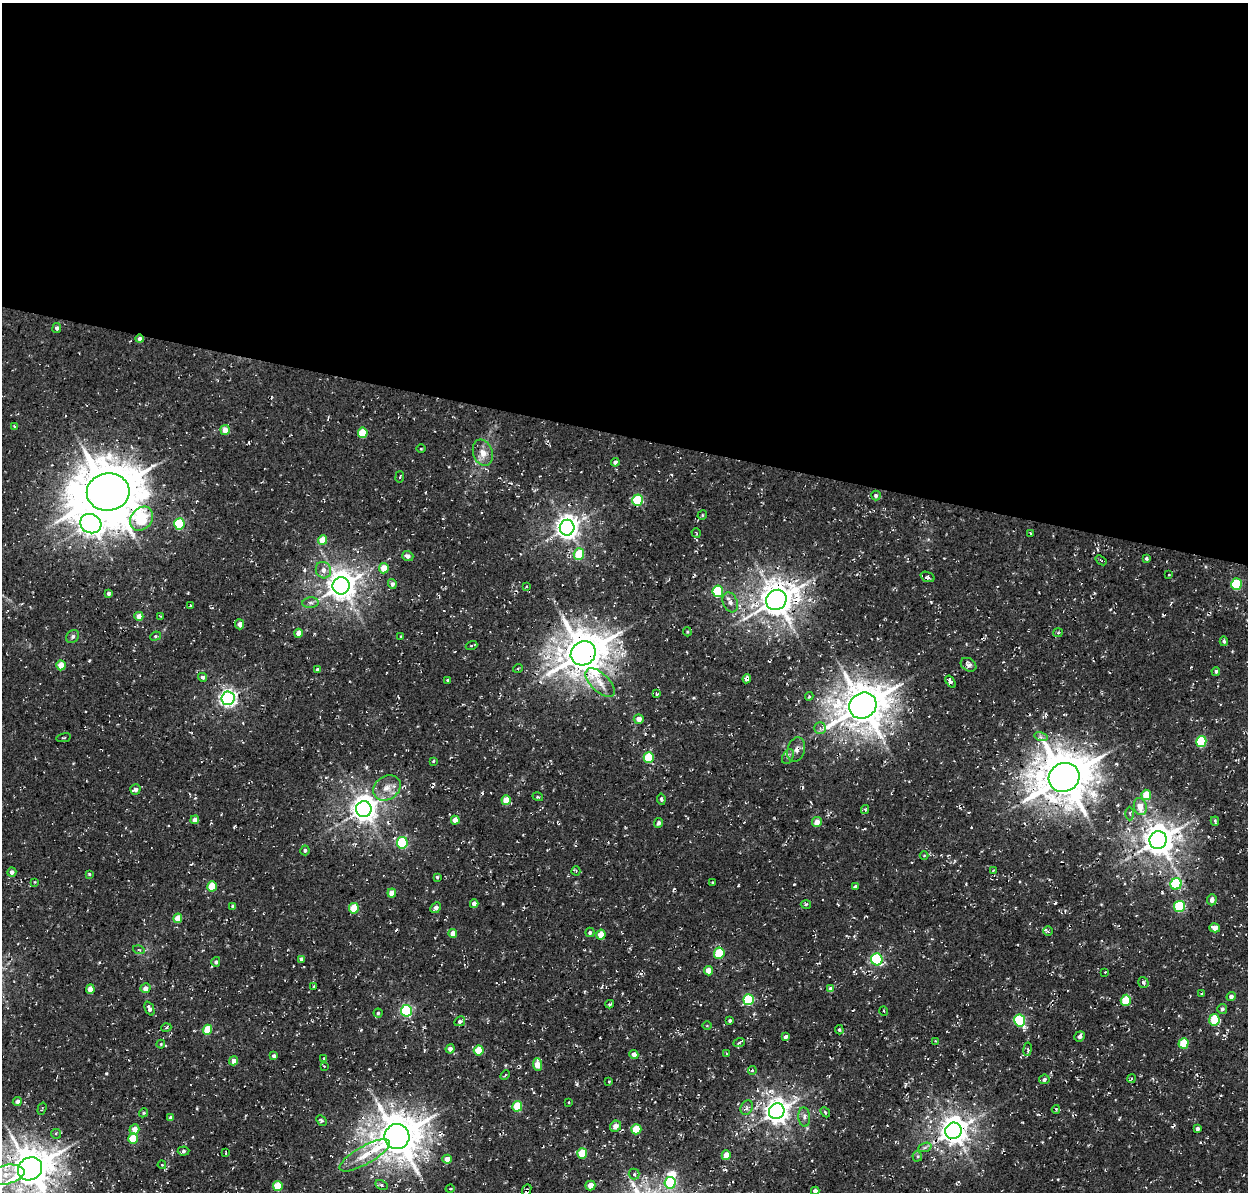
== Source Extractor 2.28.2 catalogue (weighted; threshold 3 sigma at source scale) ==
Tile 3 of 4 x 4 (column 3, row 1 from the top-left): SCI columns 2628-3873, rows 3893-5082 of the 5246 x 5340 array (HDU 1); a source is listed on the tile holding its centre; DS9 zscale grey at full resolution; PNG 1250 x 1194 px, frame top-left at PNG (2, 3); each listed source drawn as its Kron ellipse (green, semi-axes under 4 px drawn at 4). Shown black and unused: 36% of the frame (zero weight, under 3 of 4 exposures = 8% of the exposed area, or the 3 px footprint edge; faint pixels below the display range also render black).
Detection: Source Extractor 2.28.2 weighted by HDU 2 'WHT'; one run over the whole footprint, this tile lists its part. Background 0.00446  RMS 0.0022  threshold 0.00995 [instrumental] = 3 sigma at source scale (4.5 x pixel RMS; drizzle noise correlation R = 1.50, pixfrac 1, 0.0396/0.0396 arcsec/px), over >= 5 px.
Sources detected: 214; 2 inside a brighter object's white glare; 5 cosmic-ray / hot-pixel residue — neither listed nor drawn; the other 207 listed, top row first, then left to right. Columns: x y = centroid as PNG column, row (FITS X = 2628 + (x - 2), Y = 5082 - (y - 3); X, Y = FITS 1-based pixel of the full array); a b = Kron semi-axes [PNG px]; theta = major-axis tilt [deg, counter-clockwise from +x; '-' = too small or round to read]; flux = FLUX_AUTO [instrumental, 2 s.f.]
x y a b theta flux
57 328 5 4 - 0.7
140 339 4 4 - 0.78
15 426 4 4 - 0.49
225 430 5 4 - 2.1
363 433 5 5 - 7
421 448 5 3 - 0.21
483 453 13 9 -70 2.2
615 462 4 4 - 0.63
400 477 6 3 81 0.25
108 492 21 18 7 1100
876 496 5 4 - 0.53
638 500 6 5 - 14
702 515 5 4 - 0.32
141 519 13 10 51 24
91 524 11 9 -25 160
179 524 5 5 - 15
567 528 8 7 - 170
696 533 5 2 - 0.18
1031 533 3 3 - 0.2
323 540 5 4 - 3.6
579 554 6 5 - 5.4
408 556 6 5 - 0.86
1146 558 4 4 - 0.37
1101 560 6 3 -37 0.24
384 568 5 5 - 3.6
323 570 8 7 - 1.3
1169 575 3 2 - 0.14
927 577 7 5 -20 0.57
392 584 5 4 - 0.61
1237 584 6 5 - 14
341 586 9 8 - 300
526 587 3 2 - 0.26
718 591 6 5 - 16
109 593 4 4 - 0.54
776 600 11 9 38 440
730 602 10 7 -68 1.1
310 603 8 5 5 0.67
190 605 3 2 - 0.13
139 616 4 4 - 1.9
160 616 2 2 - 0.18
240 624 5 4 - 0.97
687 632 5 4 - 0.24
298 633 4 4 - 1.5
1058 633 5 4 - 0.3
73 636 7 5 46 0.56
155 636 5 4 - 0.34
401 636 3 3 - 0.17
1224 641 5 4 - 0.33
471 646 6 3 19 0.24
583 653 13 11 39 730
61 665 5 4 - 3.3
968 665 8 6 -32 0.7
518 668 5 3 - 0.21
318 670 4 3 - 0.57
1216 671 4 4 - 0.41
203 677 4 4 - 0.61
747 679 5 4 - 0.79
447 680 4 3 - 0.2
951 682 7 4 -56 0.63
600 683 18 9 -44 2.6
657 694 4 4 - 0.23
809 696 4 4 - 0.21
228 698 6 6 - 73
863 706 14 12 33 700
639 719 5 5 - 1.6
820 728 6 6 - 0.52
1041 737 7 4 -17 0.53
64 738 7 2 12 0.18
1201 742 5 5 - 13
796 750 12 8 73 1.3
788 757 8 5 62 0.59
649 758 5 5 - 10
433 761 4 3 - 0.22
1064 777 15 14 - 920
387 788 15 11 36 2.5
135 789 5 5 - 1
1146 795 5 5 - 4.8
538 797 5 3 - 0.22
661 799 6 4 -82 0.46
506 800 5 4 - 3.9
1140 807 9 6 -78 2.6
364 809 8 7 - 220
865 809 4 4 - 0.27
1130 814 7 3 -89 0.33
195 820 4 4 - 1.3
455 820 4 4 - 1.6
1215 821 4 3 - 0.36
817 822 5 5 - 1.6
659 823 5 4 - 0.56
1158 840 9 8 - 360
402 843 6 5 - 18
305 850 5 4 - 0.45
924 856 4 3 - 0.15
994 870 4 3 - 0.19
576 871 4 4 - 0.24
12 872 5 4 - 0.83
89 874 4 4 - 0.23
437 877 4 4 - 0.29
35 882 4 2 - 0.16
713 882 3 2 - 0.28
1176 884 6 5 - 19
212 886 5 4 - 5.9
855 887 4 3 - 0.63
392 893 4 4 - 2.6
1212 900 5 4 - 1.2
474 904 4 4 - 1.4
806 904 5 3 - 0.29
233 906 4 4 - 0.42
1179 907 6 5 - 15
354 908 5 5 - 6.4
436 908 6 4 44 1.1
178 918 5 4 - 3.4
1215 928 5 4 - 1.7
1048 931 5 4 - 0.51
590 932 4 4 - 0.43
453 934 4 4 - 2.1
601 935 5 4 - 4
139 950 6 3 -17 0.29
719 953 5 5 - 9.6
301 959 4 4 - 0.8
877 959 6 5 - 24
216 962 5 4 - 0.61
708 971 4 4 - 2.2
1105 972 2 2 - 0.15
1143 982 6 5 - 0.5
314 986 3 2 - 0.19
145 988 5 5 - 1.3
90 989 4 4 - 2.7
831 989 4 4 - 1.4
1202 993 3 2 - 0.26
1231 997 4 4 - 0.77
749 1000 5 5 - 13
1126 1000 5 5 - 6.1
610 1004 4 3 - 0.33
149 1009 7 4 -67 0.92
1222 1009 5 4 - 0.55
406 1011 6 5 - 28
884 1011 5 3 - 0.19
378 1013 4 4 - 0.32
1020 1020 6 5 - 19
1214 1020 6 5 - 8.4
460 1021 6 4 29 0.46
730 1021 3 3 - 0.38
707 1026 5 3 - 0.19
166 1028 5 3 - 0.24
207 1030 5 4 - 7.2
839 1030 5 4 - 0.31
785 1036 4 3 - 0.45
1080 1036 5 5 - 0.8
936 1041 3 2 - 0.23
739 1043 6 3 22 0.34
1184 1043 5 5 - 6.7
161 1044 4 4 - 0.2
450 1049 4 4 - 0.86
1028 1049 7 3 82 0.36
479 1050 5 5 - 5.3
634 1054 4 4 - 1.3
726 1054 4 3 - 0.21
274 1056 4 4 - 0.72
324 1058 4 3 - 0.22
234 1061 4 4 - 1.4
537 1064 6 4 -88 3.2
324 1066 4 2 - 0.2
752 1070 4 4 - 0.25
505 1075 5 3 - 0.3
1044 1079 5 5 - 0.64
1131 1079 4 2 - 0.22
609 1081 3 3 - 0.19
17 1102 4 4 - 0.74
569 1102 4 2 - 0.18
517 1106 5 5 - 7.1
747 1108 7 6 - 0.76
42 1109 6 2 73 0.21
1056 1109 4 3 - 0.37
777 1111 8 7 - 200
825 1112 6 3 -47 0.31
143 1113 4 3 - 0.25
804 1117 10 6 -84 0.79
171 1118 4 4 - 0.73
321 1120 6 4 -46 0.34
615 1126 6 5 - 1.5
134 1129 5 5 - 1.9
636 1129 5 5 - 4.9
1197 1129 4 3 - 0.58
953 1131 8 8 - 280
56 1134 5 4 - 0.33
397 1137 12 12 - 720
133 1139 5 5 - 6.6
925 1147 7 4 19 0.48
184 1151 6 4 6 0.46
226 1153 3 2 - 0.4
582 1153 5 5 - 7
365 1155 28 9 30 4.4
726 1155 5 4 - 3.3
917 1156 5 4 - 0.55
447 1159 4 4 - 1.8
162 1165 4 3 - 0.2
30 1169 12 11 - 640
634 1174 5 5 - 0.54
6 1175 18 9 11 4.5
670 1183 6 5 - 14
381 1185 6 4 -28 0.47
590 1185 5 5 - 2.3
278 1186 5 5 - 5.2
450 1189 4 3 - 0.2
527 1190 6 3 68 0.38
815 1191 4 4 - 0.74
Overlapping masked pixels (flux is a lower limit): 6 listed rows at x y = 140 339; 776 600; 583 653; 747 679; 1064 777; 527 1190
Isophote crosses this tile's border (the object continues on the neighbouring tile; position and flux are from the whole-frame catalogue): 3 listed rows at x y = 30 1169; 6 1175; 815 1191